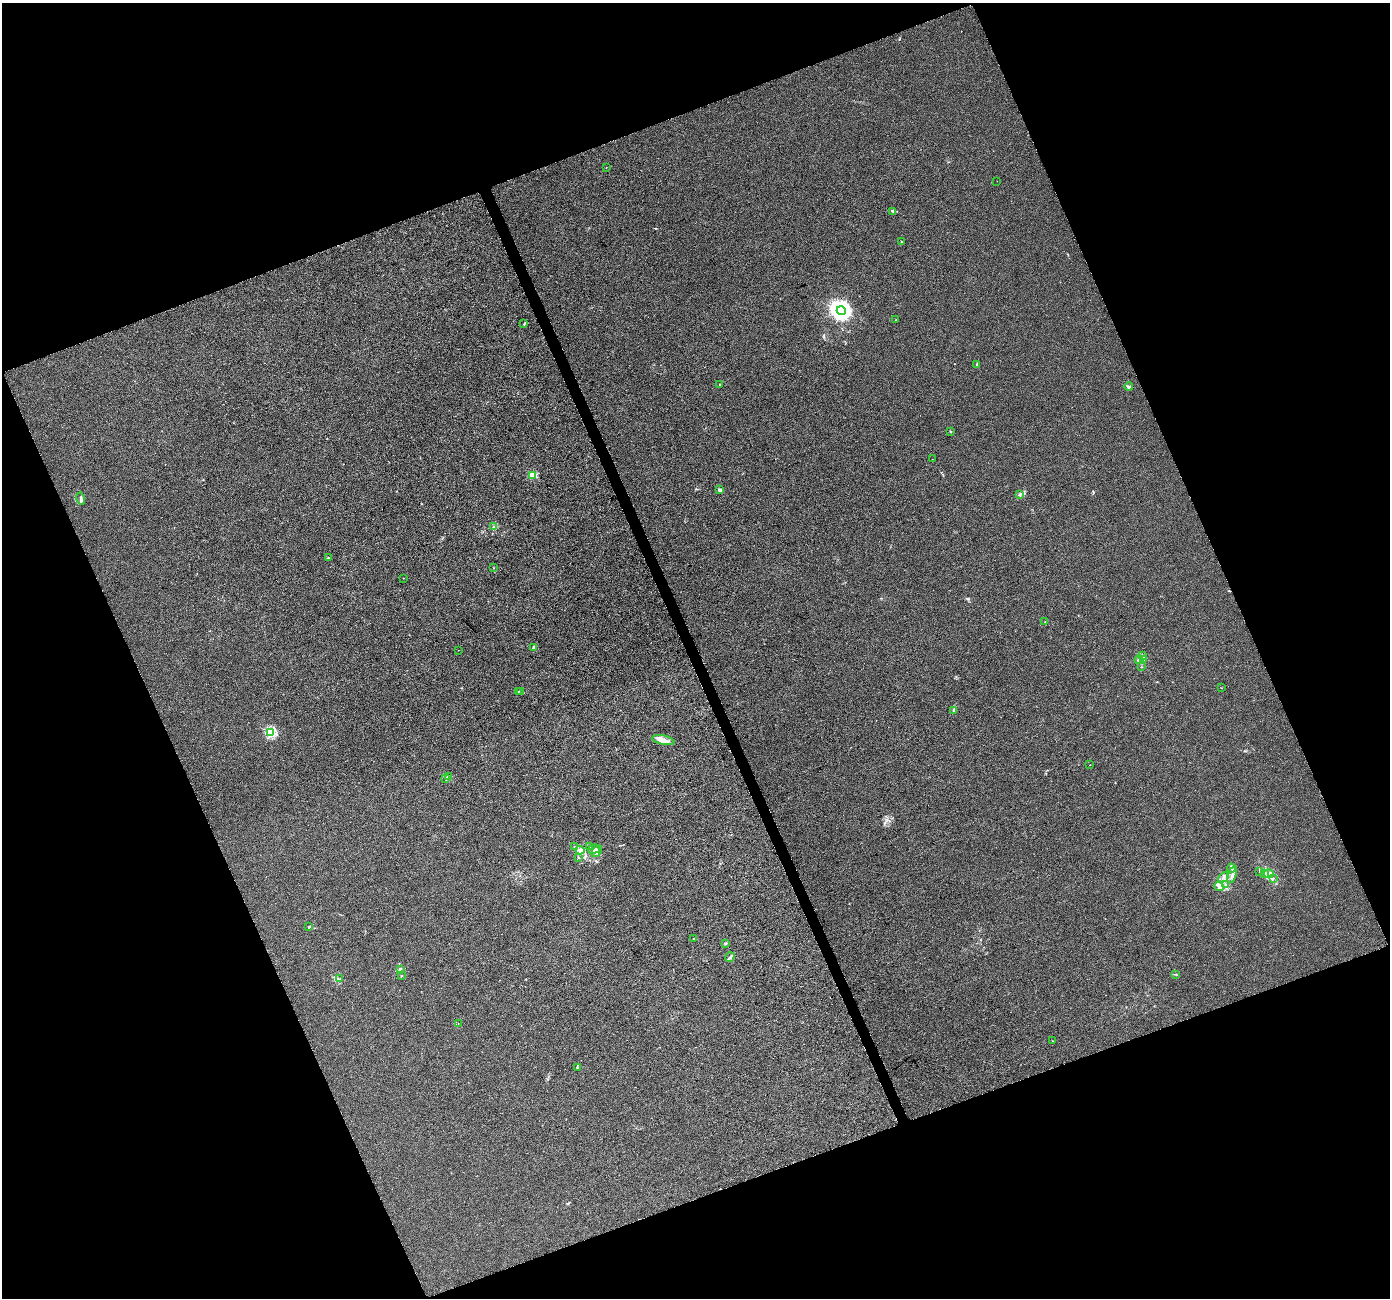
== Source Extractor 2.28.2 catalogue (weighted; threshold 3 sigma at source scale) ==
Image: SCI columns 22-5571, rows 159-5340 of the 5589 x 5441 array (HDU 1 of 3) = the unmasked area's bounding box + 8 px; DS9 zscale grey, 4 x 4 block average (1 PNG px = mean of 4 x 4 image px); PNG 1392 x 1300 px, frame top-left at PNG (2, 3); each listed source drawn as its Kron ellipse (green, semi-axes under 4 px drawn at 4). Shown black and unused: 42% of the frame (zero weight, under 3 of 4 exposures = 2% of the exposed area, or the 3 px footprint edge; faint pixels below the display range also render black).
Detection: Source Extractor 2.28.2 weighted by HDU 2 'WHT'. Background 4.06e-04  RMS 0.0029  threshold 0.0129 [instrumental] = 3 sigma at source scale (4.5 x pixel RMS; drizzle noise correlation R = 1.50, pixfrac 1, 0.0396/0.0396 arcsec/px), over >= 5 px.
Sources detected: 71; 1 cosmic-ray / hot-pixel residue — neither listed nor drawn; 3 coinciding with a brighter row at this scale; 5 inside a brighter listed object's ellipse — not listed separately; the other 62 listed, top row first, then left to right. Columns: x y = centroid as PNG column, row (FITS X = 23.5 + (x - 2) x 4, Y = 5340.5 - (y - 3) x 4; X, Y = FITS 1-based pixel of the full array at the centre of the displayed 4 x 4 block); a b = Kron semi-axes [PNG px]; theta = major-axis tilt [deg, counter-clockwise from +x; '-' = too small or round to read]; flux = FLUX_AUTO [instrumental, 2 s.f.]
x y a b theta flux
606 167 2 2 - 0.37
997 181 2 2 - 0.56
893 211 3 2 - 2.1
901 242 2 2 - 1.3
841 311 4 4 - 1000
896 320 2 2 - 0.41
524 323 3 2 - 1.2
977 364 2 2 - 0.71
720 384 3 2 - 1.3
1129 387 4 2 - 3.2
951 432 2 2 - 0.65
932 459 2 2 - 0.26
533 475 2 2 - 50
719 490 3 2 - 5
1019 495 3 2 - 1.4
81 498 6 3 -75 4
494 527 3 2 - 2.1
328 558 2 2 - 1.5
493 568 2 2 - 0.37
403 578 2 2 - 0.34
1045 621 2 2 - 0.85
534 647 2 2 - 13
458 650 2 2 - 0.33
1142 656 4 3 - 4.1
1144 659 3 2 - 1.9
1139 660 4 3 - 5.7
1141 667 2 2 - 0.54
1221 688 2 2 - 0.25
518 691 2 2 - 0.69
521 692 2 2 - 0.87
954 710 4 2 - 2.2
271 732 2 2 - 150
663 740 11 4 -12 11
1090 765 2 2 - 0.29
448 777 2 2 - 4.3
446 778 2 2 - 2
574 847 2 2 - 0.92
589 847 2 2 - 1.2
594 849 6 4 17 6.2
580 850 4 4 - 4.3
597 851 6 3 53 6.5
579 857 2 2 - 1.1
1231 868 4 2 - 3.1
1260 871 2 2 - 1.2
1264 873 3 2 - 1.6
1269 874 5 4 - 4.9
1232 875 9 3 72 5.2
1223 877 6 2 44 2.9
1273 878 2 2 - 0.88
1225 885 2 2 - 0.94
1219 887 5 3 - 8
309 927 3 2 - 1.4
694 939 2 2 - 0.39
726 943 3 2 - 0.98
730 957 5 3 - 3.4
400 969 2 2 - 6.7
1175 974 3 2 - 1
401 976 2 2 - 0.68
340 979 2 2 - 0.49
458 1024 2 2 - 0.35
1052 1041 2 2 - 0.84
577 1067 2 2 - 0.71
Diffuse or blended objects may show on this block-average render without a row.